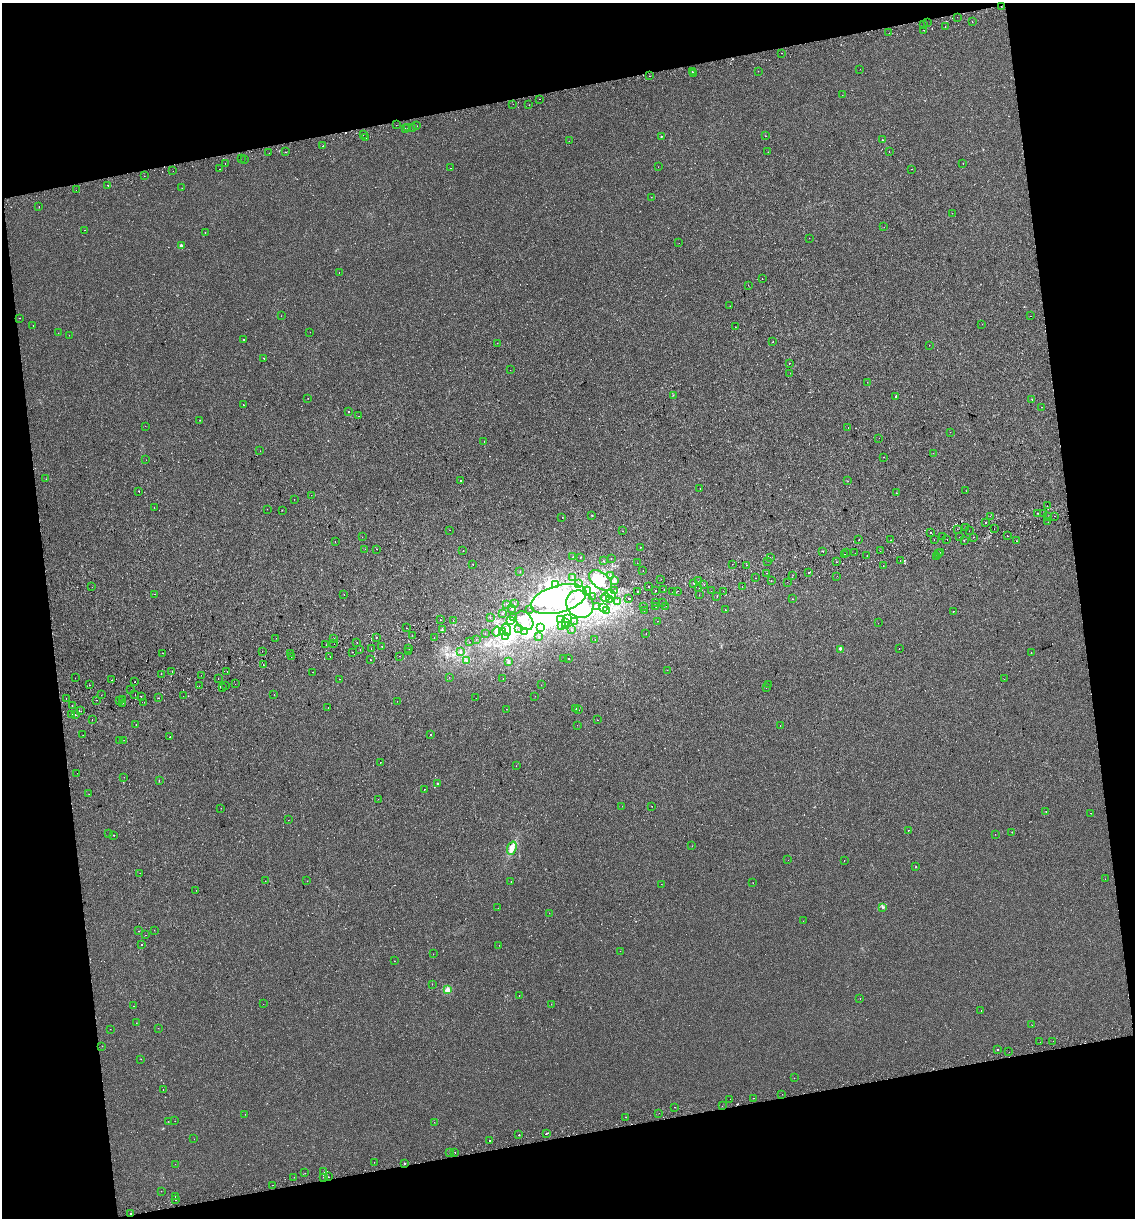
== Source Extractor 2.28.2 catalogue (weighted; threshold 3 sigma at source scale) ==
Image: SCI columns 80-4611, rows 44-4906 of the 4646 x 4948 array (HDU 1 of 3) = the unmasked area's bounding box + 8 px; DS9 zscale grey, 4 x 4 block average (1 PNG px = mean of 4 x 4 image px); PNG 1137 x 1220 px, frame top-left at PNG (2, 3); each listed source drawn as its Kron ellipse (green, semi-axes under 4 px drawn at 4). Shown black and unused: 23% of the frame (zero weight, under 2 of 3 exposures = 2% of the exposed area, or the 3 px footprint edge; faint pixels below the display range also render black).
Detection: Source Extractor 2.28.2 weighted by HDU 2 'WHT'. Background 6.02e-04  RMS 0.0036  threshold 0.0162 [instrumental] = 3 sigma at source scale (4.5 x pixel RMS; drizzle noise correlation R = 1.50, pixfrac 1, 0.0396/0.0396 arcsec/px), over >= 5 px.
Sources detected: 559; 30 inside a brighter object's white glare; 56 cosmic-ray / hot-pixel residue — neither listed nor drawn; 12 coinciding with a brighter row at this scale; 26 inside a brighter listed object's ellipse — not listed separately; the other 435 listed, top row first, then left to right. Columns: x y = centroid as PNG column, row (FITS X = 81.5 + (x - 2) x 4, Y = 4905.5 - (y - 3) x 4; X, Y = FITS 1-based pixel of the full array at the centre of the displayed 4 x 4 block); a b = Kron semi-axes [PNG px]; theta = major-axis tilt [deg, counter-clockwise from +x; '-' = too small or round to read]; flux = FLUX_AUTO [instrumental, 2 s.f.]
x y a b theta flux
1001 6 2 2 - 0.61
957 17 2 2 - 0.38
927 22 2 2 - 2.3
972 22 2 2 - 1.4
923 25 2 2 - 4.8
945 27 2 2 - 1.6
924 30 2 2 - 0.43
889 33 2 2 - 0.59
782 53 2 2 - 0.35
860 69 2 2 - 0.54
758 71 2 2 - 0.79
692 72 2 2 - 0.97
693 74 2 2 - 1.6
649 76 2 2 - 1.2
842 95 2 2 - 0.46
539 99 2 2 - 3
513 104 2 2 - 0.34
529 105 2 2 - 0.63
396 125 2 2 - 0.62
417 126 2 2 - 2.8
407 127 2 2 - 2.8
412 128 2 2 - 1.6
405 129 2 2 - 0.8
363 135 2 2 - 0.77
661 136 2 2 - 1.7
766 136 2 2 - 0.41
366 138 2 2 - 0.68
883 140 2 2 - 0.66
569 141 2 2 - 0.43
323 146 2 2 - 0.6
286 152 2 2 - 1.3
768 152 2 2 - 0.74
889 152 2 2 - 0.51
269 153 2 2 - 0.53
241 158 2 2 - 2.6
245 159 2 2 - 1.3
963 163 2 2 - 2.4
225 164 2 2 - 2.8
658 167 2 2 - 2.9
450 168 2 2 - 5
219 169 2 2 - 1.2
911 169 2 2 - 0.56
173 171 2 2 - 0.38
144 176 2 2 - 0.69
108 185 2 2 - 8
182 188 2 2 - 0.32
76 190 2 2 - 2.2
651 197 2 2 - 0.48
39 207 2 2 - 2.3
952 213 2 2 - 0.37
884 227 2 2 - 1.1
84 230 2 2 - 1.5
205 233 2 2 - 0.74
809 238 2 2 - 0.43
679 243 2 2 - 0.27
181 245 2 2 - 11
339 273 2 2 - 0.58
762 279 2 2 - 1.1
748 285 2 2 - 0.84
730 306 2 2 - 0.37
281 316 2 2 - 0.44
1031 316 2 2 - 0.91
20 318 2 2 - 0.4
982 324 2 2 - 1.3
33 325 2 2 - 0.34
735 327 2 2 - 0.43
310 332 2 2 - 0.44
58 333 2 2 - 0.31
69 335 2 2 - 0.39
244 340 2 2 - 0.6
773 342 2 2 - 4
497 343 2 2 - 0.71
929 345 2 2 - 0.78
264 358 2 2 - 2.5
790 363 2 2 - 3
510 370 2 2 - 0.71
790 373 2 2 - 0.5
867 382 2 2 - 0.57
673 395 2 2 - 2
896 396 2 2 - 3.1
308 398 2 2 - 0.81
1032 399 2 2 - 1.1
243 405 2 2 - 1.7
1041 407 2 2 - 1.4
349 411 2 2 - 1.1
359 416 2 2 - 0.5
200 420 2 2 - 0.39
145 426 2 2 - 0.32
848 427 2 2 - 0.5
950 432 2 2 - 1.8
879 438 2 2 - 2
484 441 2 2 - 0.97
260 451 2 2 - 0.47
933 453 2 2 - 0.24
883 457 2 2 - 0.41
146 460 2 2 - 0.99
46 479 2 2 - 0.62
460 481 2 2 - 2.4
848 481 2 2 - 0.46
700 488 2 2 - 0.77
139 491 2 2 - 13
966 491 2 2 - 0.55
896 493 2 2 - 0.41
311 495 2 2 - 1.8
294 499 2 2 - 1.3
1047 506 2 2 - 0.57
154 507 2 2 - 0.32
267 509 2 2 - 0.36
282 510 2 2 - 0.54
1038 513 2 2 - 0.56
1044 513 2 2 - 0.84
592 515 2 2 - 1.3
990 516 2 2 - 1.2
1054 516 2 2 - 0.32
562 517 2 2 - 0.64
1048 517 2 2 - 1.7
1048 522 2 2 - 0.56
986 523 2 2 - 3.4
965 527 2 2 - 0.97
957 529 2 2 - 0.5
994 529 2 2 - 1.2
450 530 2 2 - 0.35
623 531 2 2 - 0.33
969 531 2 2 - 1.4
930 532 2 2 - 1.8
1007 536 2 2 - 2.5
362 537 2 2 - 0.3
942 537 2 2 - 0.89
960 537 2 2 - 1.4
973 537 2 2 - 0.5
859 539 2 2 - 0.37
934 539 2 2 - 0.79
947 539 2 2 - 5.6
891 540 2 2 - 0.5
335 541 2 2 - 0.71
964 541 2 2 - 1.3
1016 541 2 2 - 1.9
640 547 2 2 - 0.55
365 549 2 2 - 1.1
376 549 2 2 - 1.3
463 551 2 2 - 1.4
823 551 2 2 - 9.3
880 551 2 2 - 2.3
846 552 2 2 - 2
941 552 2 2 - 2.6
855 553 2 2 - 0.86
938 553 2 2 - 5.2
844 554 2 2 - 3.6
867 556 2 2 - 0.57
573 557 2 2 - 0.79
580 557 2 2 - 0.8
937 557 2 2 - 0.52
611 558 2 2 - 0.96
770 558 2 2 - 2.2
900 560 2 2 - 0.57
603 561 2 2 - 0.76
768 561 2 2 - 0.53
836 562 2 2 - 9.7
637 563 2 2 - 0.77
473 564 2 2 - 3.2
732 564 2 2 - 4.9
746 565 2 2 - 2
883 566 2 2 - 3.5
643 570 2 2 - 0.52
520 572 2 2 - 0.42
766 573 2 2 - 0.36
809 573 2 2 - 6.7
610 575 2 2 - 1
793 575 2 2 - 0.61
837 576 2 2 - 0.36
572 577 2 2 - 0.71
756 578 2 2 - 0.65
661 579 2 2 - 0.45
601 580 13 8 -38 28
615 580 3 2 - 2.4
698 581 2 2 - 1.1
771 581 2 2 - 1.6
787 582 2 2 - 0.34
556 584 2 2 - 0.97
578 584 2 2 - 0.79
694 584 2 2 - 2.8
704 584 2 2 - 0.9
649 586 2 2 - 1.2
92 587 2 2 - 0.3
742 587 2 2 - 0.52
699 588 2 2 - 1.3
664 589 2 2 - 1.3
587 591 5 3 - 10
615 591 2 2 - 2.2
656 591 2 2 - 4.2
677 591 2 2 - 1.7
711 591 2 2 - 0.66
723 591 2 2 - 1.2
638 592 2 2 - 2
672 592 2 2 - 1.4
154 594 2 2 - 0.5
344 594 2 2 - 1.1
610 594 5 4 - 9.8
699 595 2 2 - 0.64
717 596 2 2 - 1.3
593 597 2 2 - 0.37
605 597 4 4 - 6.6
629 598 2 2 - 5.7
559 599 28 13 15 170
793 599 2 2 - 0.51
610 600 2 2 - 1.7
617 601 2 2 - 0.93
655 603 2 2 - 0.51
662 603 2 2 - 1.8
506 604 2 2 - 0.99
514 604 2 2 - 0.64
580 604 14 13 - 160
643 606 2 2 - 4.5
655 606 2 2 - 2.3
666 606 2 2 - 2.2
596 607 2 2 - 1.7
604 607 2 2 - 1.9
512 608 2 2 - 1.5
529 610 2 2 - 1.2
607 610 2 2 - 1.1
644 610 2 2 - 0.67
725 610 2 2 - 0.46
953 611 2 2 - 0.58
502 613 2 2 - 0.97
514 617 2 2 - 1.6
490 618 2 2 - 0.43
568 619 3 2 - 2
440 620 2 2 - 2.4
453 620 2 2 - 0.65
510 620 3 2 - 3.5
561 620 2 2 - 1.8
524 621 10 7 -48 28
575 621 2 2 - 0.69
658 621 2 2 - 1.6
565 622 2 2 - 0.94
878 623 2 2 - 1.4
566 625 2 2 - 0.52
561 626 2 2 - 0.52
406 628 2 2 - 1.3
541 628 2 2 - 0.99
442 629 2 2 - 1.2
518 629 2 2 - 1.2
506 630 6 3 -73 9.2
571 630 2 2 - 0.4
497 632 5 4 - 7.1
502 632 3 2 - 3.3
524 632 2 2 - 2.5
485 634 2 2 - 1.9
646 634 2 2 - 0.73
412 635 2 2 - 0.63
376 637 2 2 - 8
506 637 2 2 - 1.9
539 637 2 2 - 1.1
276 638 2 2 - 0.36
434 638 2 2 - 1.2
334 639 2 2 - 1.8
476 639 2 2 - 1.2
595 639 2 2 - 0.56
469 642 2 2 - 1.2
357 643 2 2 - 0.61
334 644 2 2 - 2.9
326 645 2 2 - 0.33
382 646 2 2 - 0.76
371 649 2 2 - 1.4
409 649 2 2 - 0.66
840 649 3 2 - 2.2
899 649 2 2 - 0.38
360 650 2 2 - 1.1
262 651 2 2 - 1.8
353 652 2 2 - 0.55
408 652 2 2 - 2.6
460 652 2 2 - 1.5
1031 652 2 2 - 0.53
163 653 2 2 - 1.3
290 653 2 2 - 0.55
330 656 2 2 - 0.85
399 656 2 2 - 1.2
291 657 2 2 - 0.49
568 658 2 2 - 0.68
370 659 2 2 - 3.8
564 659 2 2 - 0.85
466 661 2 2 - 1.6
509 662 3 2 - 2.7
263 665 2 2 - 0.58
667 670 2 2 - 0.21
227 671 2 2 - 0.55
172 672 2 2 - 0.41
313 672 2 2 - 1.6
161 674 2 2 - 1.3
201 675 2 2 - 0.59
449 677 2 2 - 2.2
75 678 2 2 - 0.29
218 679 2 2 - 1.5
340 679 2 2 - 0.68
503 679 2 2 - 0.53
1004 679 2 2 - 0.48
111 680 2 2 - 3
135 682 2 2 - 1.2
235 684 2 2 - 1.1
768 684 2 2 - 0.24
90 685 2 2 - 1.2
225 685 2 2 - 1.6
541 685 2 2 - 0.76
199 686 2 2 - 0.36
222 688 2 2 - 3.7
766 688 2 2 - 0.36
131 690 2 2 - 0.77
135 694 2 2 - 0.38
274 694 2 2 - 0.35
101 695 2 2 - 0.45
141 696 2 2 - 2.2
183 696 2 2 - 0.65
535 696 2 2 - 0.28
158 698 2 2 - 0.59
476 698 2 2 - 0.88
66 699 2 2 - 3.3
96 700 2 2 - 0.74
122 700 2 2 - 0.53
120 701 2 2 - 0.28
397 701 2 2 - 0.41
144 702 2 2 - 0.75
123 703 2 2 - 0.98
72 706 2 2 - 0.64
328 708 2 2 - 0.83
576 708 2 2 - 2
506 709 2 2 - 0.46
579 710 2 2 - 0.39
81 711 2 2 - 0.61
72 714 2 2 - 0.69
75 715 2 2 - 9.2
92 720 2 2 - 1.2
597 720 2 2 - 0.98
136 724 2 2 - 1.4
577 725 2 2 - 0.38
780 725 2 2 - 1.1
431 734 2 2 - 1
83 735 2 2 - 0.88
170 737 2 2 - 1.4
120 740 2 2 - 2.3
124 740 2 2 - 2.2
380 762 2 2 - 0.39
516 766 2 2 - 1.2
77 773 2 2 - 1.4
124 777 2 2 - 0.47
159 781 2 2 - 0.74
437 784 2 2 - 5.7
425 789 2 2 - 0.5
89 794 2 2 - 0.67
378 799 2 2 - 0.36
622 806 2 2 - 1
652 806 2 2 - 0.56
221 808 2 2 - 0.31
1046 811 2 2 - 0.48
1090 813 2 2 - 0.6
288 820 2 2 - 0.89
908 830 2 2 - 2.5
1012 832 2 2 - 0.62
109 833 2 2 - 0.52
995 834 2 2 - 1.7
113 835 2 2 - 0.46
692 846 2 2 - 0.58
512 848 7 4 71 12
788 860 2 2 - 0.38
844 860 2 2 - 0.42
916 867 2 2 - 0.96
140 873 2 2 - 0.47
1105 879 2 2 - 0.3
265 881 2 2 - 2.4
307 881 2 2 - 0.39
511 881 2 2 - 0.53
753 883 2 2 - 0.34
661 884 2 2 - 0.6
196 890 2 2 - 0.39
883 907 2 2 - 2
498 908 2 2 - 0.53
549 913 2 2 - 0.35
803 921 2 2 - 0.44
154 930 2 2 - 1.6
138 931 2 2 - 0.47
145 935 2 2 - 2
142 945 2 2 - 2.5
499 945 2 2 - 0.59
620 951 2 2 - 0.34
433 954 2 2 - 1.5
394 961 2 2 - 0.46
432 984 2 2 - 0.98
447 990 2 2 - 41
519 996 2 2 - 3.4
860 999 2 2 - 0.33
263 1004 2 2 - 0.29
551 1004 2 2 - 0.42
133 1006 2 2 - 0.72
981 1010 2 2 - 2
136 1023 2 2 - 0.84
1032 1025 2 2 - 0.81
158 1028 2 2 - 0.46
110 1029 2 2 - 0.33
1053 1041 2 2 - 0.78
1040 1042 2 2 - 0.55
102 1046 2 2 - 0.44
998 1049 2 2 - 3.9
1009 1052 2 2 - 1.1
141 1059 2 2 - 1.5
794 1078 2 2 - 0.76
163 1090 2 2 - 1.1
782 1094 2 2 - 1.5
754 1098 2 2 - 1
730 1099 2 2 - 0.38
722 1106 2 2 - 0.48
674 1107 2 2 - 0.58
659 1113 2 2 - 0.37
245 1114 2 2 - 0.55
626 1117 2 2 - 0.56
168 1121 2 2 - 0.4
175 1121 2 2 - 0.57
434 1122 2 2 - 0.27
546 1133 2 2 - 3.8
519 1135 2 2 - 3.9
194 1139 2 2 - 0.41
490 1141 2 2 - 4.1
450 1153 2 2 - 0.44
455 1153 2 2 - 0.68
374 1162 2 2 - 1.1
404 1163 2 2 - 6
175 1164 2 2 - 0.39
324 1172 2 2 - 0.42
305 1173 2 2 - 0.44
294 1177 2 2 - 1
323 1177 2 2 - 1.8
329 1177 2 2 - 2
272 1185 2 2 - 0.88
161 1191 2 2 - 0.34
175 1197 2 2 - 4.1
176 1200 2 2 - 6.7
131 1213 2 2 - 5.2
Overlapping masked pixels (flux is a lower limit): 2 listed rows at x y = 323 1177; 131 1213
Diffuse or blended objects may show on this block-average render without a row.